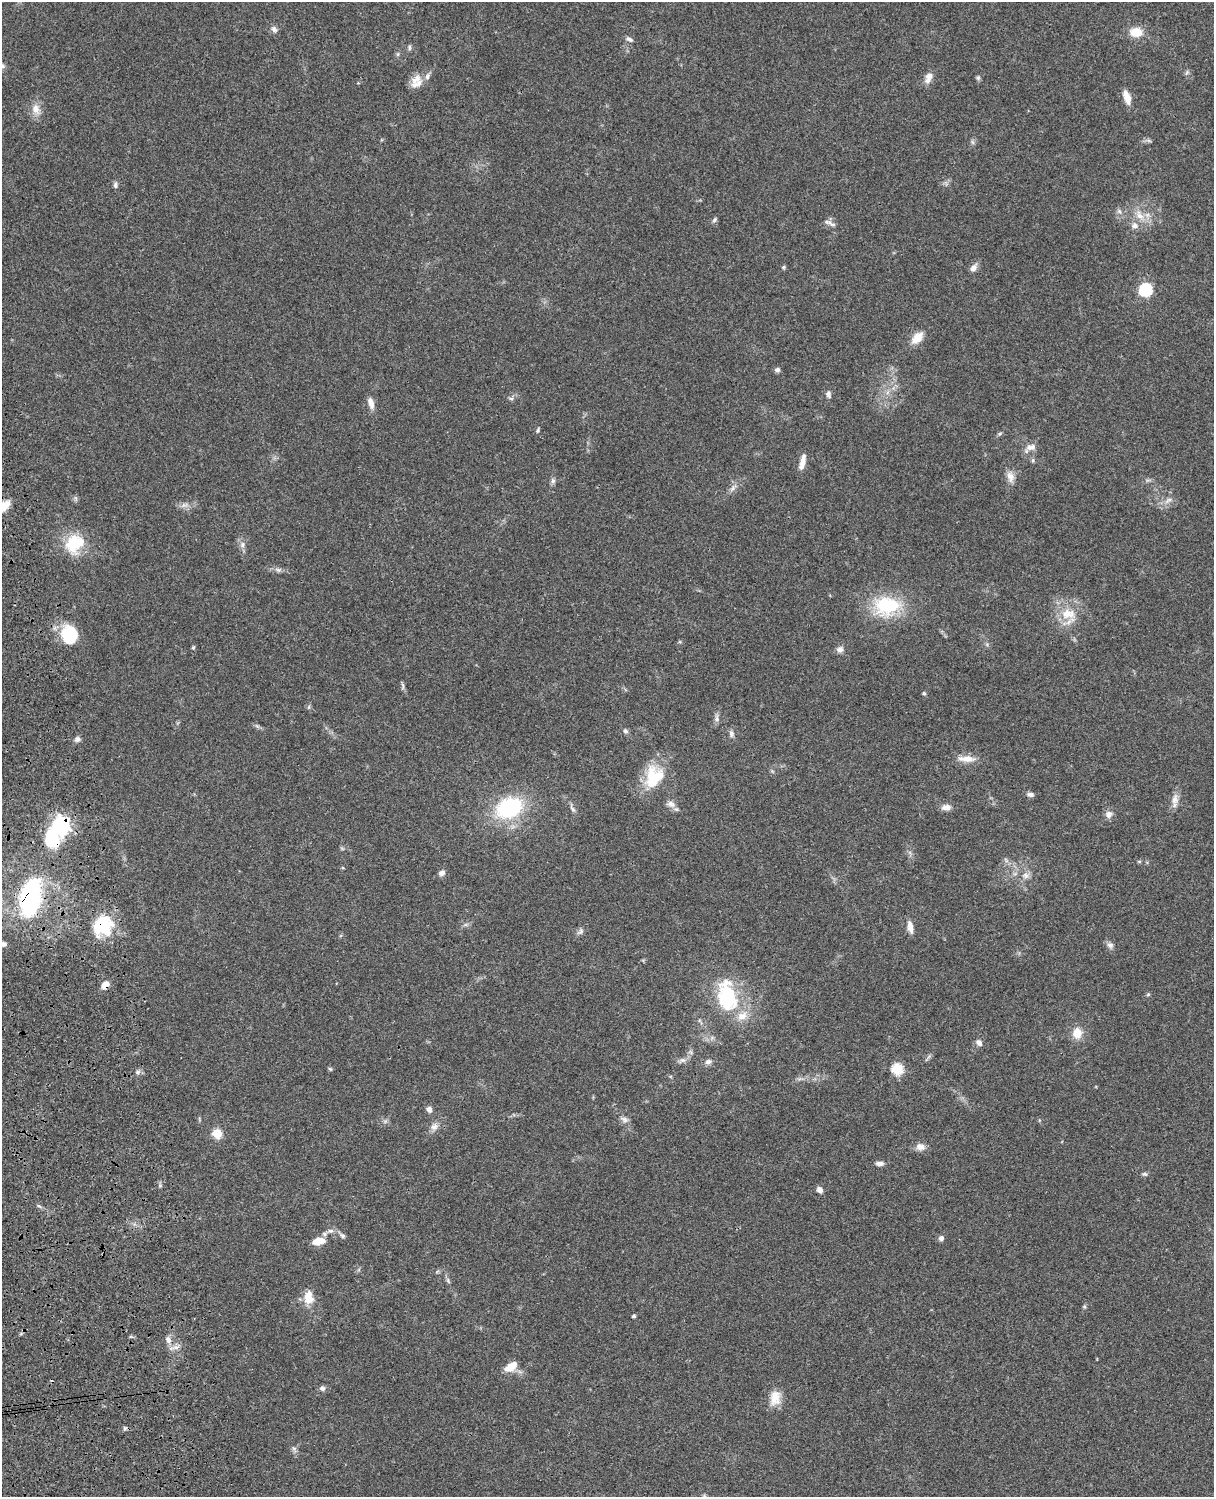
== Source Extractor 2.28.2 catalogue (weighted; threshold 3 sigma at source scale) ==
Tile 7 of 4 x 3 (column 3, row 2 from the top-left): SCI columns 2545-3756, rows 1773-3267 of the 5087 x 4927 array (HDU 1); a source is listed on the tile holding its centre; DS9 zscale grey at full resolution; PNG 1216 x 1499 px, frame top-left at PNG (2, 2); no overlay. Shown black and unused: <1% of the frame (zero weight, under 3 of 4 exposures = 6% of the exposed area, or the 3 px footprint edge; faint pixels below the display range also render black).
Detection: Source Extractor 2.28.2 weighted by HDU 2 'WHT'; one run over the whole footprint, this tile lists its part. Background 0.0809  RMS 0.0058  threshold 0.0262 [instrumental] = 3 sigma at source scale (4.5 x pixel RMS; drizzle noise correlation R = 1.50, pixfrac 1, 0.05/0.05 arcsec/px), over >= 5 px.
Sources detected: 116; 1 inside a brighter object's white glare — not listed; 7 inside a brighter listed object's ellipse — not listed separately; the other 108 listed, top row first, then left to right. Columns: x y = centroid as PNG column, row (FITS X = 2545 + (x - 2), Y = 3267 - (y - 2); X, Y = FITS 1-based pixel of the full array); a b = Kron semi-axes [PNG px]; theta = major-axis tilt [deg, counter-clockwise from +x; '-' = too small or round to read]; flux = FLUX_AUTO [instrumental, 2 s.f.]
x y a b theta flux
274 29 9 7 -50 2.1
1136 32 14 10 0 9.8
629 39 10 6 -19 1.8
409 47 8 5 -86 1.1
398 54 6 4 71 0.84
1187 72 8 4 59 1.1
929 76 12 9 29 3.4
978 78 7 5 90 1.1
416 79 18 11 38 6.2
1127 97 18 8 -71 5.6
36 109 16 11 -74 5.8
1149 141 7 4 -19 1.1
972 142 7 4 -70 1
115 185 9 6 85 1.6
1119 211 8 6 -46 1.9
1140 215 16 9 -54 6.7
714 220 8 5 43 1.2
832 224 19 5 -32 2.3
1134 225 9 8 - 3.1
783 267 5 5 - 0.82
973 268 11 7 56 3.1
1145 290 6 6 - 77
917 338 19 10 48 7.2
777 370 6 5 - 1.7
828 394 9 6 -81 2
511 398 7 4 -1 1.1
371 403 15 7 -75 4.3
538 430 7 4 75 0.91
999 434 7 4 31 0.92
1031 447 14 8 15 4
1033 460 6 5 - 1
802 462 18 6 77 5
1010 477 16 9 -78 4.6
553 481 8 6 -77 1.6
733 488 13 6 51 2.6
1168 500 13 5 35 2.9
184 505 13 6 10 2.9
4 506 18 9 47 7.6
74 543 24 20 53 23
242 545 8 7 - 2.3
278 570 8 5 -29 1.6
887 606 27 20 -2 39
1068 614 22 14 -5 13
69 635 17 14 -87 28
193 647 5 4 - 0.71
840 649 10 8 31 2.4
403 686 11 3 -80 1.3
924 693 5 4 - 0.79
717 718 12 6 -87 2.1
257 726 7 4 -18 1.1
625 731 7 6 - 1.6
731 734 9 7 -87 2.1
77 739 8 7 - 1.9
966 759 26 9 -1 6.4
652 778 33 18 82 22
1030 794 9 6 -8 1.9
1175 800 17 9 82 4.4
671 804 13 9 -22 3.4
509 808 25 18 23 56
948 808 10 8 -66 2.5
572 809 13 5 -61 1.9
1109 814 9 8 - 3.3
61 826 7 7 - 260
1006 860 8 4 -54 1.2
1139 861 6 4 0 0.67
442 873 8 6 19 2.3
1026 875 10 7 -46 2.8
31 897 37 19 78 85
103 925 27 24 57 28
910 927 14 6 -80 4.8
580 931 11 7 51 2
3 944 7 6 - 2
1110 945 10 7 -38 2.2
105 985 10 7 52 4.7
1148 994 5 5 - 0.74
727 996 41 23 -79 42
1077 1033 14 12 81 7.7
979 1043 9 7 -47 2.5
682 1060 10 7 21 2.3
708 1062 9 7 18 2.3
330 1069 6 4 -43 0.8
897 1069 6 6 - 45
138 1072 7 5 22 1.5
429 1109 8 6 -47 2.4
624 1119 12 6 -26 2.3
434 1127 11 9 53 3.4
217 1133 5 5 - 30
920 1147 13 9 -9 3.7
879 1163 10 5 -2 2.4
1145 1174 8 5 -1 1.2
820 1190 8 6 -51 2.6
39 1206 6 4 -18 0.88
331 1231 8 6 -1 1.9
342 1235 9 6 -33 1.6
941 1238 6 6 - 2
318 1241 13 7 12 8.9
448 1281 8 5 -67 1.2
308 1298 16 11 -89 8.9
1084 1307 6 4 -1 0.74
634 1316 4 3 - 1.1
168 1340 10 7 -70 3.2
176 1347 9 7 -1 2.9
511 1367 18 10 34 7.3
322 1388 7 6 - 1.7
775 1398 20 14 85 8.6
125 1428 6 5 - 1
294 1449 6 6 - 1.4
704 1496 6 5 - 1
Overlapping masked pixels (flux is a lower limit): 4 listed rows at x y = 61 826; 31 897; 103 925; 105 985
Isophote crosses this tile's border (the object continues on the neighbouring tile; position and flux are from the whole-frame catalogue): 3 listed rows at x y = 4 506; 3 944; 704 1496